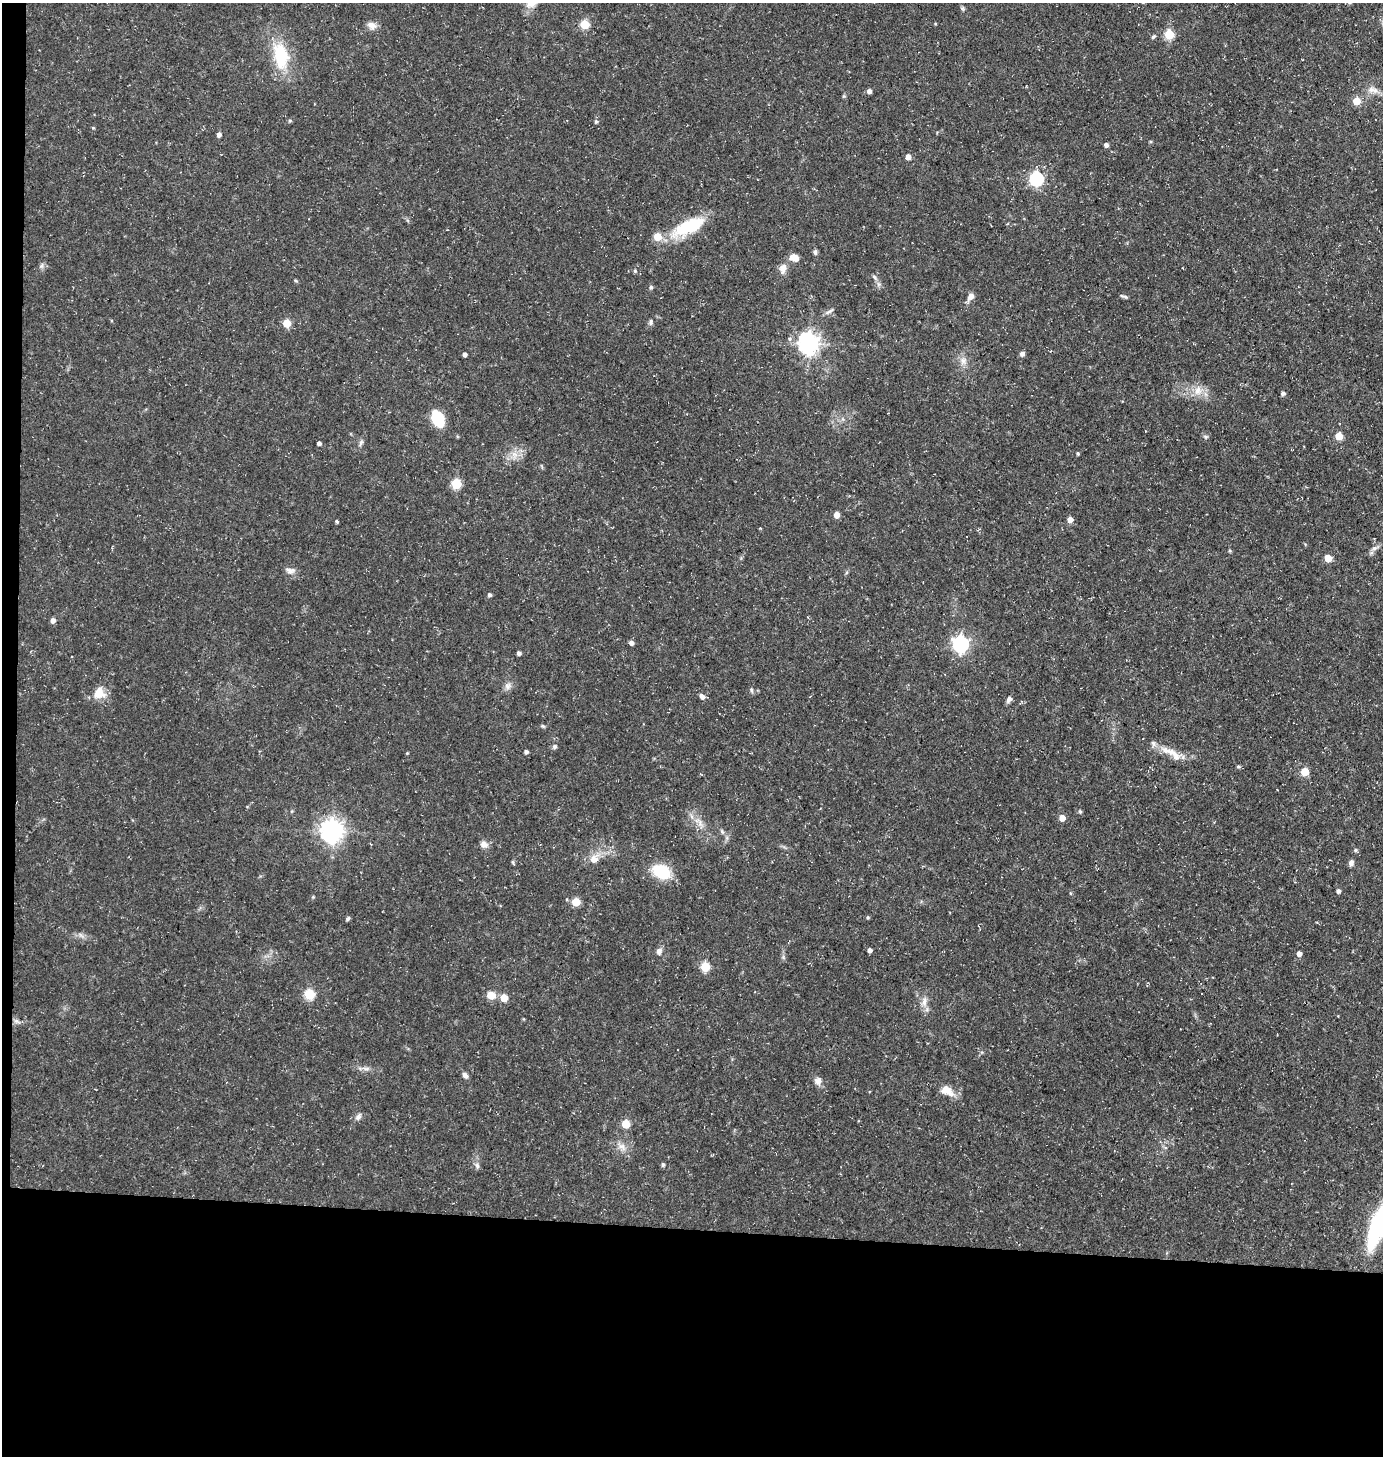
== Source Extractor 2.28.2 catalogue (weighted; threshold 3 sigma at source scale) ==
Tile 7 of 3 x 3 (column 1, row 3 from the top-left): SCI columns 101-1481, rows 1-1454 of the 4388 x 4361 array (HDU 1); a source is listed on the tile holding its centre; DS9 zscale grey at full resolution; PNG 1385 x 1458 px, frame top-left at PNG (2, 3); no overlay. Shown black and unused: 17% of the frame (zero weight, under 3 of 5 exposures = <1% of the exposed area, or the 3 px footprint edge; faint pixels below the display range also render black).
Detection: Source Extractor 2.28.2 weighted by HDU 2 'WHT'; one run over the whole footprint, this tile lists its part. Background 0.15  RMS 0.0054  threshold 0.0244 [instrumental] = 3 sigma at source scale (4.5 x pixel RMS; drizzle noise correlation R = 1.50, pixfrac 1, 0.05/0.05 arcsec/px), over >= 5 px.
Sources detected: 106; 3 inside a brighter listed object's ellipse — not listed separately; the other 103 listed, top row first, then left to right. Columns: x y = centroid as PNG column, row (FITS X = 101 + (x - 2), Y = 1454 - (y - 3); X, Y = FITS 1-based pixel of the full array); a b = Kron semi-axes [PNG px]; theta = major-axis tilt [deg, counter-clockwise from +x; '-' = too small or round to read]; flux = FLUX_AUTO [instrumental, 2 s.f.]
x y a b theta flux
531 3 13 11 19 5.2
962 8 7 4 -71 0.85
584 24 5 5 - 24
935 24 4 3 - 0.46
372 25 12 9 -24 3.5
1169 34 5 5 - 27
1153 37 6 5 - 0.95
281 56 35 19 -80 26
1371 89 10 9 - 3.3
869 91 4 4 - 2.2
1356 101 5 5 - 12
290 120 5 4 - 0.76
596 121 6 4 -89 0.97
93 128 4 4 - 0.55
219 134 4 4 - 2.2
1106 145 4 4 - 1.8
908 157 5 4 - 3.6
1036 179 6 6 - 78
689 227 43 16 25 28
815 252 7 5 -81 1.3
794 258 11 7 -18 4.9
41 266 6 6 - 1.3
783 268 14 10 79 4.2
635 271 4 4 - 0.83
874 277 7 5 -47 1.1
651 287 5 5 - 1.1
971 296 8 6 53 3.5
1124 296 11 3 -18 1
830 311 14 4 34 1.6
651 322 8 5 89 1.2
287 323 5 5 - 15
809 343 8 7 - 330
465 354 4 3 - 1.9
1022 354 7 6 - 1.5
963 361 7 7 - 2.3
1198 391 13 10 79 5.5
1283 393 5 4 - 1.5
438 419 16 11 -64 19
1339 436 5 5 - 14
1206 437 7 5 -1 1.1
319 443 4 4 - 1.9
361 443 11 4 63 1.4
514 454 9 5 -31 2.6
1078 454 4 3 - 0.74
456 484 5 5 - 30
836 515 5 4 - 4.9
1070 520 5 5 - 4.4
337 521 3 3 - 0.84
1374 548 8 5 27 1.7
1328 558 5 5 - 11
290 570 14 8 -10 2.7
489 595 4 4 - 1.4
53 620 5 4 - 2.7
631 643 4 4 - 2.1
960 644 7 6 - 160
519 653 4 4 - 1.6
508 686 10 8 48 2.5
751 690 6 5 - 0.95
98 694 21 11 -5 6.7
702 696 8 6 -45 1.9
1009 699 8 6 59 1.9
543 726 6 4 -22 0.78
554 747 6 5 - 1.2
526 752 4 4 - 1.5
407 753 4 3 - 0.5
1175 755 25 12 -31 7.9
1238 766 6 4 0 0.73
1305 772 5 5 - 17
1080 812 5 4 - 0.73
1062 818 5 5 - 5.1
700 822 14 4 -61 2.9
332 831 8 7 - 430
722 832 6 5 - 1
484 844 10 9 - 2.9
1355 850 6 4 90 0.74
594 859 8 8 - 5.4
1351 863 6 5 - 2.3
661 872 18 12 -24 23
1338 891 4 4 - 1.7
1070 893 5 3 - 0.56
313 897 4 4 - 0.57
576 902 5 5 - 17
868 917 4 4 - 0.74
348 919 6 4 49 0.93
870 950 4 4 - 2.1
659 951 9 7 81 2.3
1299 953 4 4 - 3.2
705 967 5 5 - 26
309 994 5 5 - 36
491 995 10 9 - 5.8
504 998 5 5 - 12
924 1001 16 7 85 3.8
16 1021 8 5 -36 1.7
366 1068 9 4 -8 1.8
465 1075 8 6 -43 1.8
818 1081 10 10 - 2.8
947 1091 19 11 -28 6.6
358 1117 11 6 53 2
626 1124 5 5 - 18
622 1147 13 8 -46 3.7
663 1164 5 4 - 0.99
477 1165 8 6 -74 1.6
1379 1224 41 13 69 85
Isophote crosses this tile's border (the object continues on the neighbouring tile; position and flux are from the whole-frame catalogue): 2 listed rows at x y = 531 3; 1379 1224